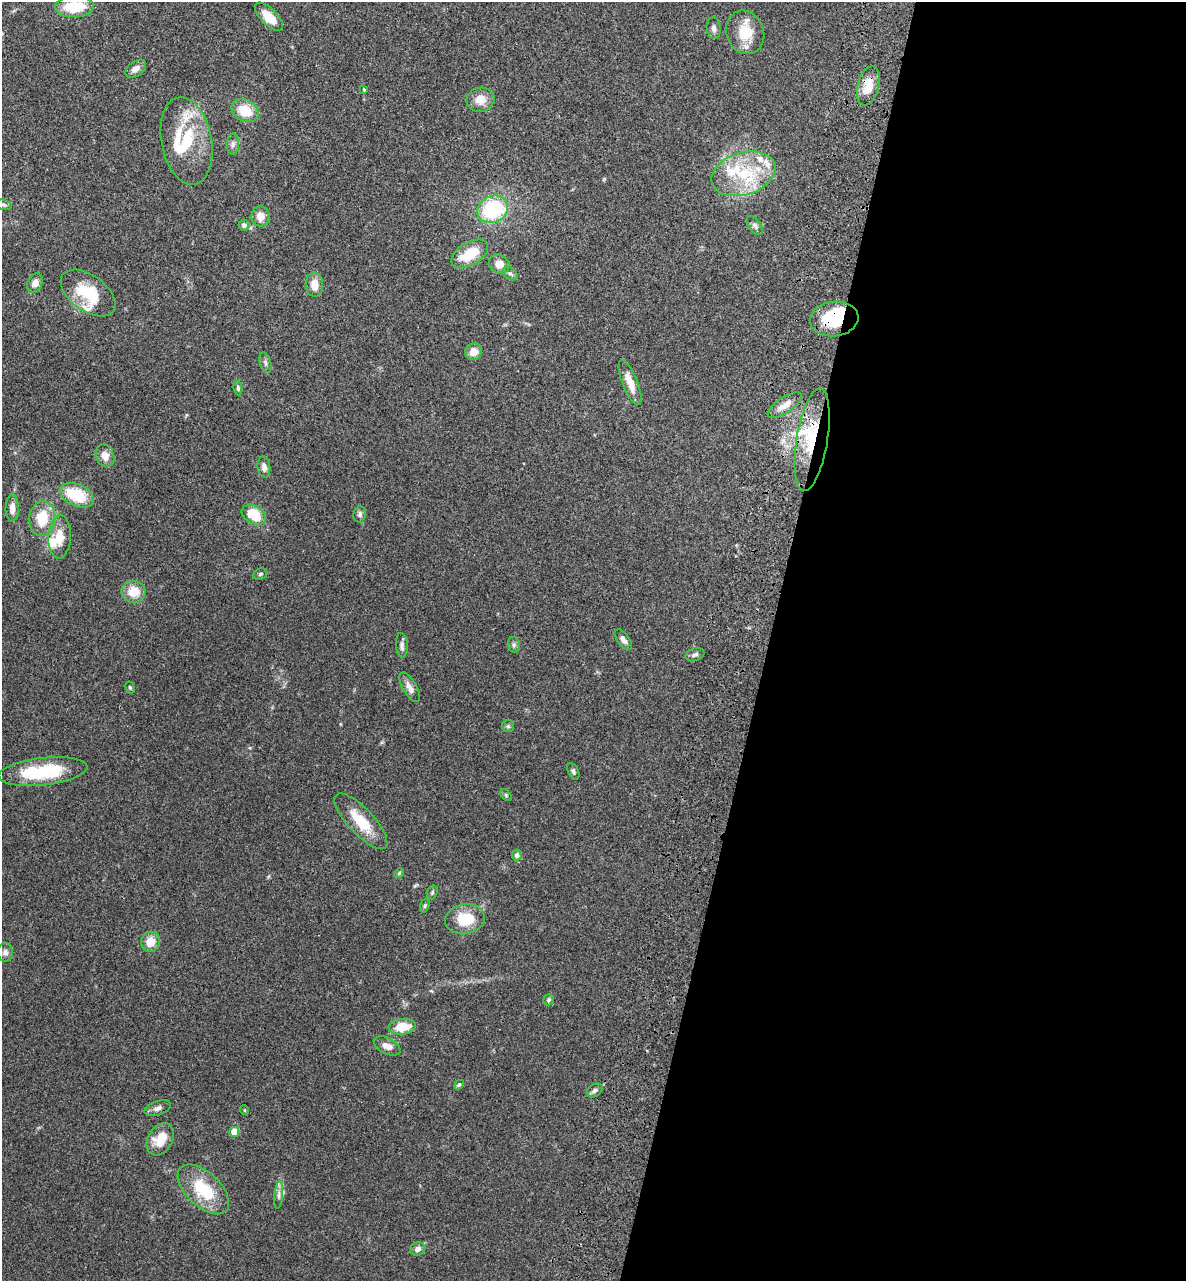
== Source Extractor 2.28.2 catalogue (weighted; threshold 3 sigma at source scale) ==
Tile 12 of 4 x 4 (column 4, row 3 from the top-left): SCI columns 3873-5056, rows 1470-2748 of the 5496 x 5492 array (HDU 1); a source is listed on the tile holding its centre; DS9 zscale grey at full resolution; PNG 1188 x 1283 px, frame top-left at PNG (2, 2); each listed source drawn as its Kron ellipse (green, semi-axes under 4 px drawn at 4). Shown black and unused: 35% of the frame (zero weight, under 3 of 4 exposures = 13% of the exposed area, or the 3 px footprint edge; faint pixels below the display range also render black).
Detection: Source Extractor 2.28.2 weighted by HDU 2 'WHT'; one run over the whole footprint, this tile lists its part. Background 0.0647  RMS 0.0058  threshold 0.0259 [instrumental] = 3 sigma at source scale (4.5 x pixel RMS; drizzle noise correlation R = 1.50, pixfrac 1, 0.05/0.05 arcsec/px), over >= 5 px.
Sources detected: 81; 3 inside a brighter object's white glare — neither listed nor drawn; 8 inside a brighter listed object's ellipse — not listed separately; the other 70 listed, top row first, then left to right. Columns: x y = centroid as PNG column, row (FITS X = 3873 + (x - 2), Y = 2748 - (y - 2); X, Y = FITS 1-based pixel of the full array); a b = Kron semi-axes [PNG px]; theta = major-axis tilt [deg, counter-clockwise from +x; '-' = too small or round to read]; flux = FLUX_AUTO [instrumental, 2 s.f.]
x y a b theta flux
74 7 19 10 2 19
269 17 18 8 -46 8
714 28 11 7 -83 2
745 32 22 18 -67 14
136 69 12 7 38 3.3
868 86 20 10 75 10
364 90 4 3 - 0.55
480 100 14 12 12 6.7
245 110 14 10 -27 13
186 141 44 25 -79 30
233 144 10 6 89 1.9
744 174 33 21 17 30
4 205 8 5 -18 1
493 209 16 13 26 43
260 216 10 9 - 5.2
244 225 5 5 - 2
755 225 11 5 -52 1.6
470 254 20 11 31 17
499 264 10 9 - 5.4
510 273 8 5 -43 1.3
35 283 10 7 64 3.7
314 284 12 8 -87 5.8
88 293 31 17 -36 23
834 319 24 17 7 26
473 352 8 8 - 5.4
265 363 10 5 -73 1.6
630 383 24 7 -68 8.1
238 388 7 4 -83 0.93
785 405 20 7 34 5
812 440 52 15 81 30
105 455 11 9 -66 4.9
264 467 10 6 -82 2.6
77 495 18 11 -23 21
12 508 13 6 89 4.3
360 514 8 6 82 1.6
254 515 13 9 -31 15
42 519 17 13 84 15
60 537 21 11 87 9
260 574 7 5 24 1.1
134 592 12 11 - 10
623 640 12 6 -53 2.5
402 645 12 6 -85 2.2
514 645 8 6 -76 1.4
695 655 10 6 19 1.7
410 687 16 7 -59 3.9
130 688 6 4 -63 0.82
508 726 6 6 - 1
43 771 45 13 6 33
573 771 9 5 -65 1.3
506 795 7 4 -46 0.78
361 821 36 13 -47 16
517 855 5 5 - 2
399 873 5 4 - 0.69
432 892 7 5 71 1
425 906 7 4 71 0.84
465 919 20 15 11 18
151 942 10 9 - 7.6
5 952 9 8 - 2.3
549 1000 6 5 - 0.9
402 1027 13 8 7 13
387 1046 14 8 -27 4.4
459 1085 5 4 - 0.98
595 1090 8 6 32 1.5
158 1108 14 7 20 2.6
244 1110 5 3 - 0.44
234 1132 5 5 - 9.8
160 1139 17 12 59 12
203 1189 31 17 -43 26
279 1195 14 4 84 2.1
418 1249 8 6 20 2.6
Overlapping masked pixels (flux is a lower limit): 3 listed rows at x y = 868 86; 834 319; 812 440
Isophote crosses this tile's border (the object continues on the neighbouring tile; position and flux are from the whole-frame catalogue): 1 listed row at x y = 74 7